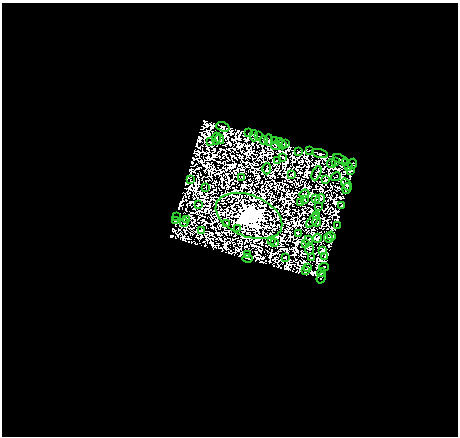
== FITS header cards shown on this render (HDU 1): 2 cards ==
NAXIS1  =                  456
NAXIS2  =                  434

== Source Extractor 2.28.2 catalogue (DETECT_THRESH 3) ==
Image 456 x 434 px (HDU 1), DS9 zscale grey, 1 PNG px = 1 image px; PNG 460 x 438 px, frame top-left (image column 1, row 434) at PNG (2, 3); each listed source drawn as its Kron ellipse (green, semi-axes under 4 px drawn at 4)
Background 1.41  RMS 3.8e-04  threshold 0.00115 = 3 sigma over >= 5 px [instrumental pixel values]
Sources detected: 167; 91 with non-positive FLUX_AUTO (blend fragments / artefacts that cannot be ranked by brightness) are neither listed nor drawn; the other 76 listed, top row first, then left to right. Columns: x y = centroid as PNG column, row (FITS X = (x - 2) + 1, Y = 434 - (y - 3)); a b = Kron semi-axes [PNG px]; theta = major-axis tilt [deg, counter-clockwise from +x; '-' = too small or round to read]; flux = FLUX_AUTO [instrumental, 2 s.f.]
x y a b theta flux
223 127 7 4 -18 52
249 133 2 2 - 36
254 136 6 3 87 93
259 136 2 2 - 34
216 139 6 3 87 27
220 139 5 4 - 13
264 140 4 2 - 17
269 140 6 3 -88 28
275 141 3 2 - 56
279 141 3 3 - 81
211 142 3 2 - 57
285 143 4 3 - 120
282 145 5 2 - 7
276 146 5 3 - 39
310 150 3 2 - 28
298 152 4 2 - 60
320 153 8 3 -16 33
283 157 4 2 - 73
340 159 8 3 -22 180
277 161 3 2 - 19
336 161 2 2 - 69
331 163 4 2 - 44
345 163 2 2 - 54
352 164 5 3 - 290
348 167 2 2 - 88
267 169 5 2 - 14
350 171 4 3 - 70
316 173 7 2 65 45
292 174 3 2 - 78
336 176 5 2 - 110
242 177 4 3 - 29
190 180 3 2 - 90
325 180 2 2 - 110
347 184 7 4 -53 180
205 187 2 2 - 8.9
347 189 5 2 - 150
304 194 5 2 - 19
305 199 3 2 - 41
315 199 3 2 - 24
320 199 5 3 - 4.4
300 203 3 2 - 190
198 204 3 2 - 120
319 206 4 2 - 13
342 206 4 2 - 20
317 215 3 2 - 32
176 216 3 2 - 27
249 216 35 20 -22 250000
186 219 3 2 - 31
175 221 4 2 - 150
312 221 8 2 50 4.9
184 222 4 2 - 97
317 222 5 3 - 70
226 224 2 2 - 33
337 225 2 2 - 43
238 229 3 2 - 56
201 230 4 2 - 30
298 233 4 2 - 62
331 236 4 4 - 60
317 238 5 3 - 11
329 238 5 2 - 21
271 240 3 2 - 23
308 241 5 2 - 14
275 243 4 2 - 75
305 244 4 3 - 2.9
310 249 5 3 - 22
323 250 4 3 - 59
247 254 4 2 - 37
325 256 2 2 - 93
285 257 3 2 - 43
248 258 5 3 - 290
311 258 3 2 - 20
324 267 4 2 - 170
308 268 3 2 - 58
305 270 4 3 - 73
321 273 4 3 - 100
321 278 6 3 70 230
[91 non-positive-flux detections neither listed nor drawn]